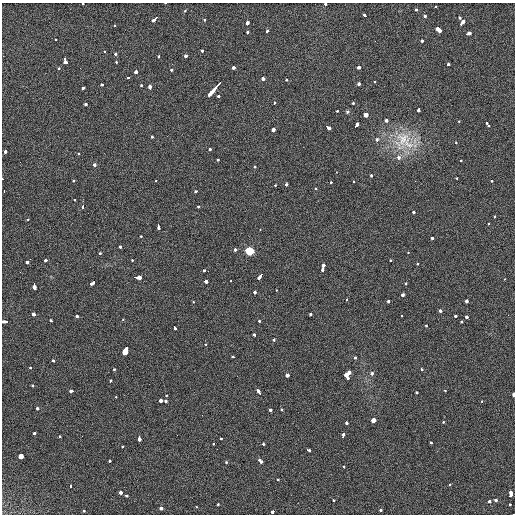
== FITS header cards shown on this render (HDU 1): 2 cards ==
NAXIS1  =                  513 / length of data axis 1
NAXIS2  =                  512 / length of data axis 2

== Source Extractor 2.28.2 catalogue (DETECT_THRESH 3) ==
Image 513 x 512 px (HDU 1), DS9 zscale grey, 1 PNG px = 1 image px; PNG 517 x 516 px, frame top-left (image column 1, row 512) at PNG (2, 3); no overlay
Background 26.5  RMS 6.3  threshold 18.9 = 3 sigma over >= 5 px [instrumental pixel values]
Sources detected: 201; all 201 listed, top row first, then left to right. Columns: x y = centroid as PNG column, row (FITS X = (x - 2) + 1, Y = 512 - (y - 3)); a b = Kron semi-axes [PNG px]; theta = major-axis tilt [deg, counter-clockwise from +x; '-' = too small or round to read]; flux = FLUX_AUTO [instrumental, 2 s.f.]
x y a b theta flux
165 3 3 2 - 1700
83 4 3 2 - 1000
325 4 3 3 - 1700
435 6 3 2 - 870
417 10 3 3 - 3900
185 11 3 2 - 1500
365 15 4 3 - 1900
425 16 4 3 - 2800
460 18 3 3 - 3500
155 19 7 3 46 8500
205 20 3 3 - 1200
247 23 3 3 - 9700
462 23 6 3 52 7100
115 25 3 3 - 1000
439 29 5 3 - 16000
267 31 3 3 - 2000
248 32 3 3 - 2000
468 33 5 3 - 5500
56 40 3 2 - 730
422 41 3 3 - 3000
104 51 3 3 - 1100
202 51 3 3 - 3000
115 54 3 3 - 2900
159 56 3 3 - 1900
185 56 3 3 - 4500
64 58 3 2 - 1300
65 62 4 3 - 6200
117 62 3 3 - 2400
448 64 3 3 - 1300
233 67 3 3 - 2800
359 67 4 3 - 6500
59 68 3 2 - 1400
171 70 3 3 - 1800
136 72 3 3 - 7900
128 77 3 3 - 1100
263 79 3 3 - 7300
287 80 3 3 - 1500
375 82 3 2 - 1700
359 84 3 3 - 2100
102 85 3 3 - 2100
141 85 3 3 - 2100
150 87 5 3 - 4700
83 88 3 3 - 2900
215 88 18 3 48 25000
218 96 3 3 - 3200
274 103 3 3 - 1400
353 103 3 3 - 1900
86 104 3 3 - 2700
419 110 4 3 - 3300
337 111 3 2 - 2000
347 112 5 5 - 660
366 115 3 3 - 61000
386 120 3 3 - 2300
458 121 3 2 - 1000
356 125 5 3 - 5900
488 125 7 3 -53 2700
328 127 6 3 -34 5800
273 130 3 3 - 16000
152 137 3 3 - 1800
403 139 34 23 65 17000
377 140 3 3 - 2100
456 142 3 2 - 2100
209 148 3 3 - 2200
5 151 3 3 - 2600
78 153 3 3 - 1400
399 158 3 3 - 3700
218 160 3 3 - 1400
461 161 3 3 - 1600
95 165 4 3 - 2900
255 167 3 3 - 1300
336 172 3 2 - 890
371 175 4 3 - 1900
456 178 3 3 - 860
3 179 2 2 - 1100
74 181 3 3 - 2500
155 181 3 2 - 1900
354 181 3 3 - 1200
491 181 3 3 - 1300
330 182 3 3 - 1500
286 184 3 3 - 3400
275 185 3 2 - 890
315 189 3 3 - 1200
4 191 3 2 - 1900
196 191 3 3 - 2000
74 200 3 2 - 1500
198 206 3 3 - 1800
83 207 3 3 - 8100
414 212 3 3 - 1400
495 216 3 3 - 1600
28 219 3 2 - 1200
488 224 3 3 - 940
158 226 5 3 - 3700
260 230 3 2 - 660
141 236 3 3 - 1900
432 238 3 3 - 2200
120 247 3 3 - 2800
235 249 3 3 - 3800
249 251 6 5 - 11000
408 252 3 3 - 800
100 253 3 3 - 870
46 260 3 3 - 2000
132 260 3 3 - 950
390 260 3 2 - 1600
27 262 3 3 - 2700
417 264 3 3 - 1500
323 267 7 3 73 13000
204 270 3 3 - 2000
261 275 7 3 49 9900
137 277 7 3 -5 7200
504 279 3 3 - 890
206 281 4 3 - 3700
231 281 3 2 - 800
93 282 3 3 - 2500
91 283 4 3 - 1800
405 283 3 3 - 1200
34 286 5 3 - 6500
276 290 3 2 - 1000
255 292 3 3 - 4800
402 295 3 3 - 18000
347 299 3 3 - 2100
389 301 3 3 - 3400
466 301 3 3 - 11000
193 302 3 3 - 660
440 311 3 3 - 6600
34 314 3 3 - 6000
310 314 3 3 - 2400
77 316 3 3 - 2300
401 316 3 2 - 620
455 316 3 2 - 2200
467 317 3 3 - 2900
123 319 3 3 - 490
5 321 5 3 - 3500
51 321 4 3 - 1800
259 321 3 3 - 2100
461 322 3 2 - 1600
425 325 3 3 - 1800
174 327 4 3 - 2700
254 335 3 3 - 2200
274 340 3 3 - 2300
206 344 3 2 - 750
126 350 7 3 69 110000
233 357 3 3 - 1500
356 357 3 3 - 4000
53 361 3 3 - 1900
30 367 3 3 - 1300
114 369 3 3 - 1600
421 369 3 3 - 2600
372 373 3 3 - 3100
348 374 7 4 54 21000
287 375 4 3 - 7700
110 381 3 3 - 3500
32 385 3 3 - 2000
445 390 3 2 - 1700
71 391 4 3 - 3700
259 392 5 3 - 5600
416 392 3 3 - 1300
514 394 3 2 - 5000
166 395 3 3 - 960
116 397 3 3 - 810
160 400 3 3 - 9400
165 400 3 3 - 2100
482 401 3 2 - 1100
37 408 3 3 - 2600
271 410 3 3 - 3300
282 410 3 3 - 1700
373 421 4 3 - 31000
443 422 3 2 - 1500
347 423 3 3 - 2200
34 433 3 3 - 2000
59 436 3 3 - 1200
82 436 2 2 - 210
343 436 5 3 - 2600
139 438 5 3 - 5000
221 438 3 3 - 1300
214 443 3 3 - 2100
431 443 3 3 - 2200
264 444 3 3 - 1500
122 446 3 2 - 1600
308 450 4 3 - 2600
21 456 3 3 - 65000
109 461 3 3 - 1600
260 461 6 3 -48 4200
226 462 3 3 - 1400
344 467 3 3 - 1000
278 479 3 3 - 830
449 484 3 3 - 1300
71 487 3 3 - 3500
120 492 4 3 - 8900
510 493 6 3 83 14000
126 495 3 3 - 3600
333 500 3 3 - 2300
495 500 3 3 - 4700
490 501 4 3 - 2200
509 504 3 3 - 1800
218 505 3 3 - 1300
196 507 3 3 - 920
161 508 3 3 - 3200
380 510 3 3 - 2400
84 511 3 2 - 1100
273 512 4 3 - 3800
513 514 2 2 - 770
At the frame edge (FLAGS 8, measured only in part): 8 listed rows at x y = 165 3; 83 4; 325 4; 3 179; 5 321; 514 394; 273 512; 513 514